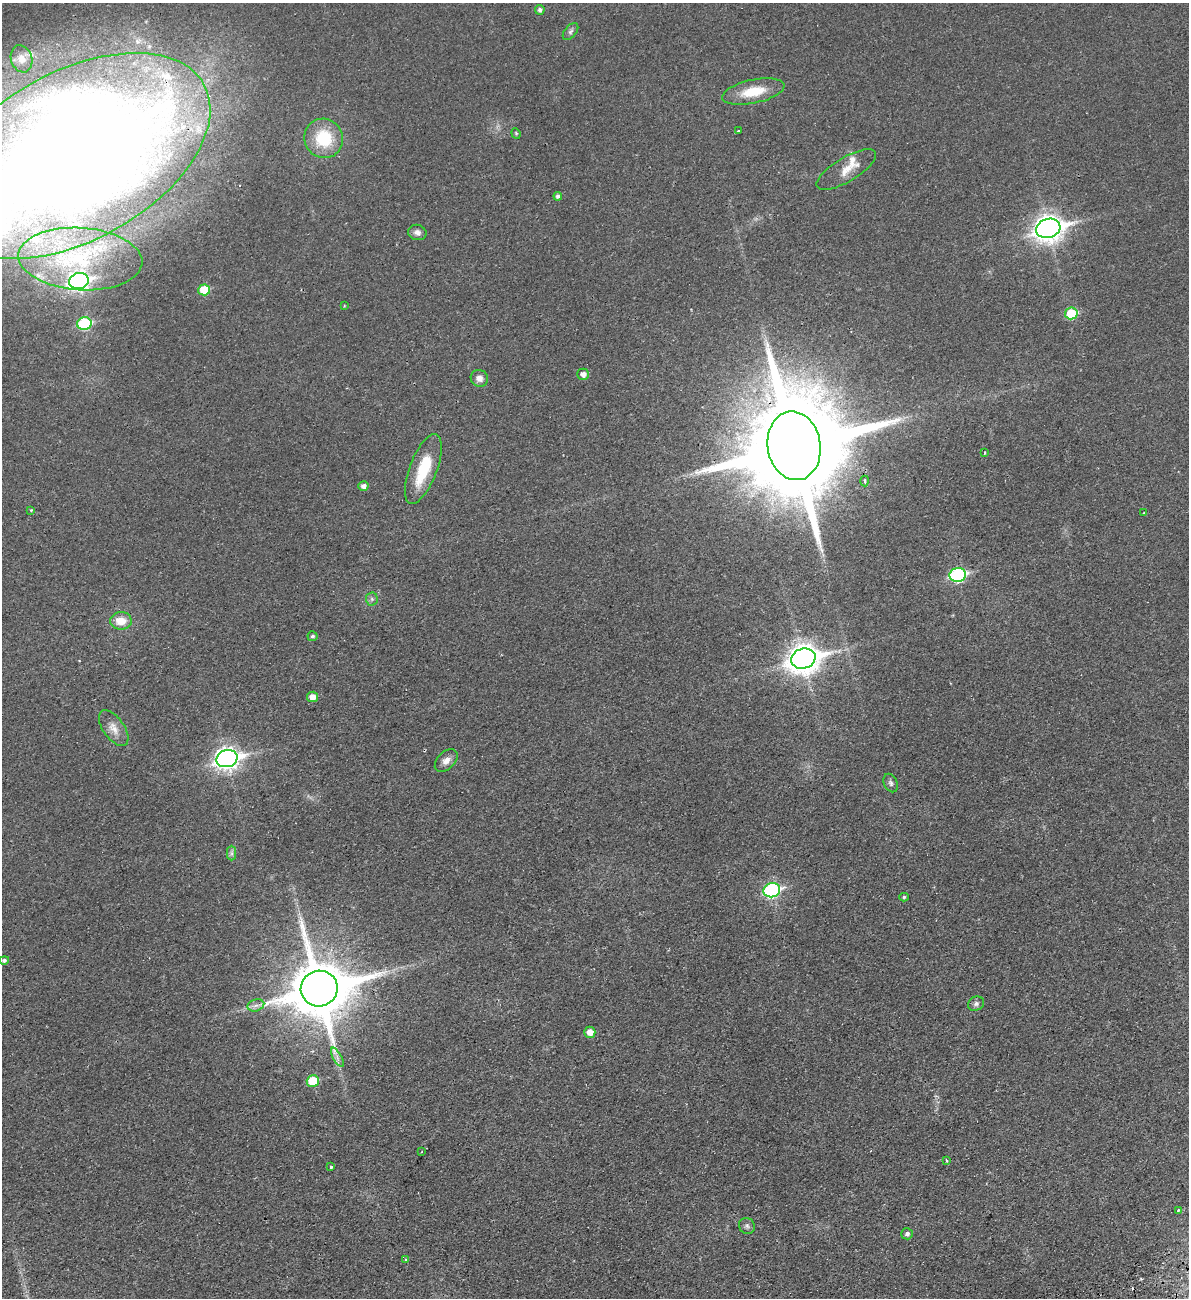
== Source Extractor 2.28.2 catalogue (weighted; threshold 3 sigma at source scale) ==
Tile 6 of 4 x 4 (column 2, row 2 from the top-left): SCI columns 1357-2543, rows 2653-3948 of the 5204 x 5300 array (HDU 1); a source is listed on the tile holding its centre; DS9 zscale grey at full resolution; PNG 1191 x 1300 px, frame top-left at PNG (2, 3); each listed source drawn as its Kron ellipse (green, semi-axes under 4 px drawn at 4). Shown black and unused: <1% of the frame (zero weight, under 2 of 3 exposures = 3% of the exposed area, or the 3 px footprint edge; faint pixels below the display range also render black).
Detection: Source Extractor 2.28.2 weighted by HDU 2 'WHT'; one run over the whole footprint, this tile lists its part. Background 0.0216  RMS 0.0048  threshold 0.0214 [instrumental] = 3 sigma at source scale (4.5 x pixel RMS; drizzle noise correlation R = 1.50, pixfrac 1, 0.05/0.05 arcsec/px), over >= 5 px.
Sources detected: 60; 1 inside a brighter object's white glare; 2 cosmic-ray / hot-pixel residue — neither listed nor drawn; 3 inside a brighter listed object's ellipse — not listed separately; the other 54 listed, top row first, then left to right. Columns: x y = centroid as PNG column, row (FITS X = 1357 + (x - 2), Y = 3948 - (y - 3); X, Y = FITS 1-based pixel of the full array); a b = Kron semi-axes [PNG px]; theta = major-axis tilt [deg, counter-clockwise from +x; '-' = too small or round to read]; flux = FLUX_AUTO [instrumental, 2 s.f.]
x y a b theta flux
540 10 5 4 - 1.6
571 31 10 5 50 1.4
21 59 14 10 -71 3.9
753 91 32 12 12 13
738 131 3 3 - 0.59
516 133 5 4 - 0.64
324 138 20 19 - 22
74 156 148 84 29 1400
846 170 34 12 31 7.6
558 196 4 4 - 1.4
1048 228 12 9 15 450
417 232 9 7 -14 2
80 259 62 31 -4 55
79 281 10 8 13 170
204 290 6 5 - 14
344 306 3 3 - 0.43
1071 313 6 6 - 21
84 324 7 6 - 43
583 374 6 5 - 2.5
479 378 9 8 - 3
794 446 34 26 -81 15000
984 453 3 3 - 1.3
423 469 37 13 69 20
865 481 5 4 - 1.3
363 486 5 4 - 2.2
31 510 4 3 - 0.4
1144 513 3 3 - 0.38
958 575 8 7 - 72
372 599 6 6 - 1.2
121 621 11 8 1 7.3
312 636 5 5 - 1
803 659 12 10 16 650
313 697 5 5 - 4.5
114 728 21 10 -54 5.1
227 759 10 8 14 310
446 761 13 8 44 3.2
891 783 10 6 -65 1.4
232 853 7 4 -90 1.1
772 890 8 7 - 79
904 897 4 4 - 0.87
4 960 5 4 - 1.2
319 989 18 18 - 3800
976 1004 8 7 - 1.4
256 1005 8 6 17 2
590 1032 5 5 - 4.4
337 1057 11 3 -61 1.6
313 1081 6 5 - 16
422 1152 3 2 - 0.38
946 1160 4 2 - 0.42
331 1167 3 3 - 0.78
1178 1210 3 3 - 0.6
747 1226 8 7 - 1.3
907 1234 6 5 - 1.5
406 1260 3 3 - 0.93
Overlapping masked pixels (flux is a lower limit): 3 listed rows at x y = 74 156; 794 446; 319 989
Isophote crosses this tile's border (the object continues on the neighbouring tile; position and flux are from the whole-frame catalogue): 1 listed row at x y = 74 156